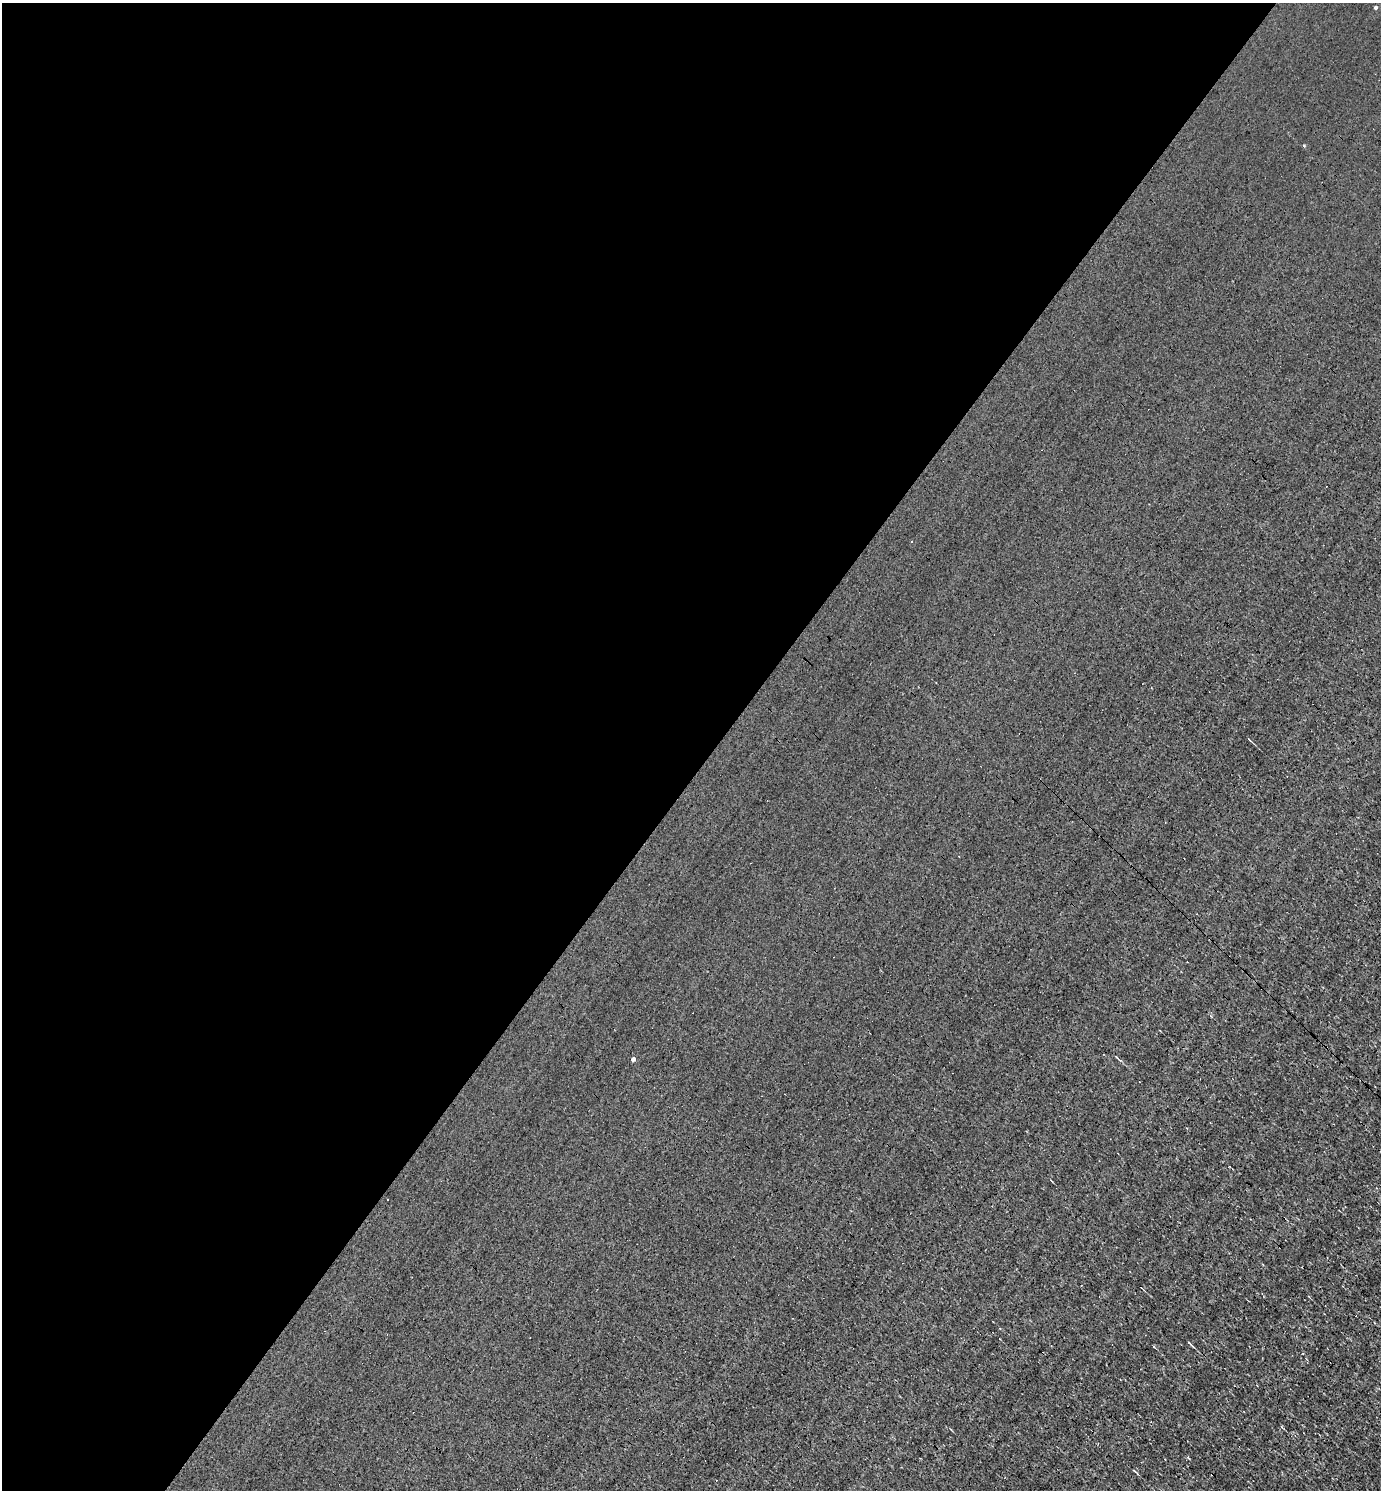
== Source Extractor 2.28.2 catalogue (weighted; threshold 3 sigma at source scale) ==
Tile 5 of 4 x 4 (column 1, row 2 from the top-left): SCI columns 294-1672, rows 2977-4464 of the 5958 x 5952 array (HDU 1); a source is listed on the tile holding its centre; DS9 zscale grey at full resolution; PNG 1383 x 1492 px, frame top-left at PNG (2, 3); no overlay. Shown black and unused: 52% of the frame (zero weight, under 3 of 4 exposures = <1% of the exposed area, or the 3 px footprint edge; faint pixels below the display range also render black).
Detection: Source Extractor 2.28.2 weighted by HDU 2 'WHT'; one run over the whole footprint, this tile lists its part. Background 8.66e-04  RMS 0.049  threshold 0.221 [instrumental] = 3 sigma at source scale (4.5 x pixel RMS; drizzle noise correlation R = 1.50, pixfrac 1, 0.05/0.05 arcsec/px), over >= 5 px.
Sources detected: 7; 1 cosmic-ray / hot-pixel residue — not listed; the other 6 listed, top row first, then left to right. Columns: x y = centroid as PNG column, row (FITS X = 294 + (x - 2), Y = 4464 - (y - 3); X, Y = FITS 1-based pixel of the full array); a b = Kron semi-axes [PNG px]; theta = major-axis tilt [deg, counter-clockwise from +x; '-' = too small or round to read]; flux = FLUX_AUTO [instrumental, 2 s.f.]
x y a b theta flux
1375 7 4 4 - 9.4
634 1059 3 3 - 100
388 1200 3 3 - 14
1190 1344 10 2 -45 7.2
1135 1471 8 3 -37 6.3
1212 1474 3 2 - 6.1
Overlapping masked pixels (flux is a lower limit): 1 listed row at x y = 1212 1474